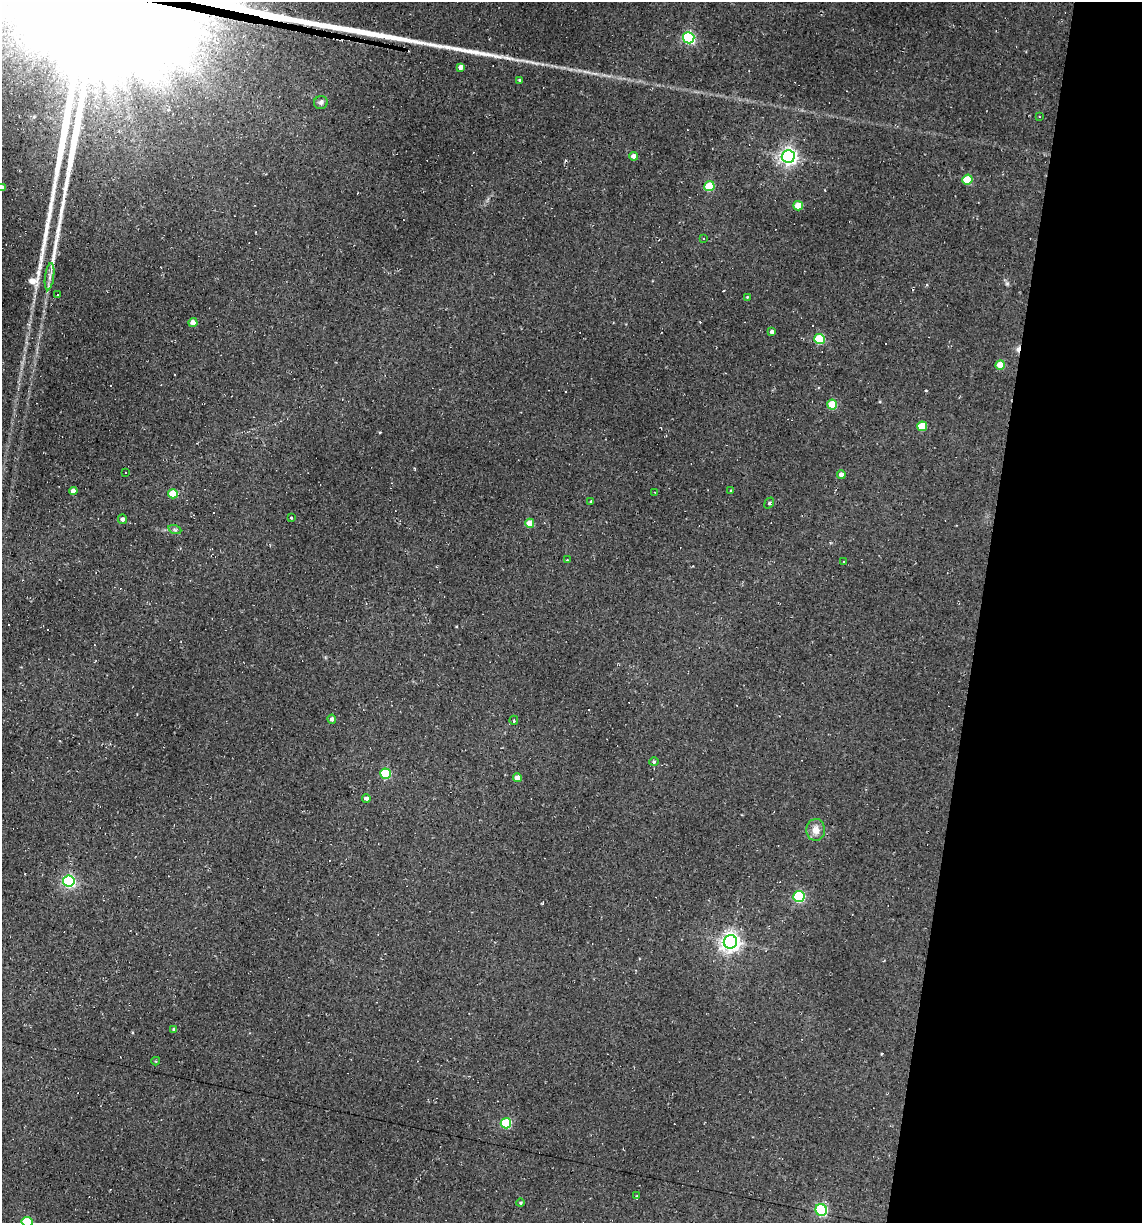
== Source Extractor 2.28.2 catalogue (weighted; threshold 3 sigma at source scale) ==
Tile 8 of 4 x 4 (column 4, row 2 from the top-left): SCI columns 3652-4791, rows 2443-3663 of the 4904 x 4884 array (HDU 1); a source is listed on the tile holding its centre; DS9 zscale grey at full resolution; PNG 1144 x 1225 px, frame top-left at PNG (2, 2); each listed source drawn as its Kron ellipse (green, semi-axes under 4 px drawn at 4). Shown black and unused: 14% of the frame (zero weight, under 2 of 3 exposures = <1% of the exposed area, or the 3 px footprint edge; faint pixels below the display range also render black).
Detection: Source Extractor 2.28.2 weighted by HDU 2 'WHT'; one run over the whole footprint, this tile lists its part. Background 0.184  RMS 0.013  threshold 0.0603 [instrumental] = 3 sigma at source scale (4.5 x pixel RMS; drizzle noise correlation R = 1.50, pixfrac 1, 0.05/0.05 arcsec/px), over >= 5 px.
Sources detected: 71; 19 cosmic-ray / hot-pixel residue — neither listed nor drawn; the other 52 listed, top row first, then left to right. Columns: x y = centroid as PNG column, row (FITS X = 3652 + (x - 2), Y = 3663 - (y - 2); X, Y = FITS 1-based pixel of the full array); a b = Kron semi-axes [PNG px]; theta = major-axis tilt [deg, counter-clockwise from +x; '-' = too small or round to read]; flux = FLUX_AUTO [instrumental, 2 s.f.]
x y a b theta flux
689 38 5 5 - 190
461 67 4 4 - 6.1
520 80 3 3 - 1.8
321 102 7 6 - 3.5
1039 117 3 2 - 1.1
634 156 4 4 - 7.3
788 156 6 6 - 550
967 180 5 5 - 52
709 186 5 5 - 58
2 188 4 3 - 3.7
798 206 5 4 - 29
704 238 3 3 - 1.2
50 277 14 4 83 6
58 295 3 2 - 1.1
747 297 3 3 - 0.92
193 322 4 4 - 9.5
772 332 4 3 - 3.5
819 339 5 5 - 77
1000 365 5 4 - 28
832 405 5 5 - 42
922 426 5 4 - 38
125 472 3 3 - 2.6
841 475 4 4 - 7.1
73 491 4 4 - 7.9
731 491 4 3 - 1.2
655 492 3 2 - 0.8
173 494 5 4 - 40
591 501 3 2 - 1.2
769 503 6 3 53 2.1
291 518 4 2 - 1
122 519 4 4 - 4.4
530 523 4 4 - 19
175 530 7 4 -19 2.4
567 560 3 3 - 1.2
843 562 3 2 - 1
332 719 4 4 - 3.8
514 720 4 3 - 1.5
654 762 4 4 - 1.9
385 774 5 5 - 91
517 778 4 4 - 14
366 799 4 4 - 6.1
816 830 11 9 87 12
69 881 6 5 - 230
799 896 5 5 - 140
730 942 7 6 - 710
174 1029 4 4 - 2.4
156 1061 4 4 - 1.3
506 1123 5 5 - 79
637 1196 4 4 - 1.6
521 1203 4 4 - 2.1
821 1210 6 5 - 180
27 1222 5 5 - 56
Isophote crosses this tile's border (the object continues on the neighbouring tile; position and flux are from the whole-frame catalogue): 2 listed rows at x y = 2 188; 27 1222
Unlisted compact peaks at least as high as the median listed source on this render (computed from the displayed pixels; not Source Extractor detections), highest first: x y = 33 281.